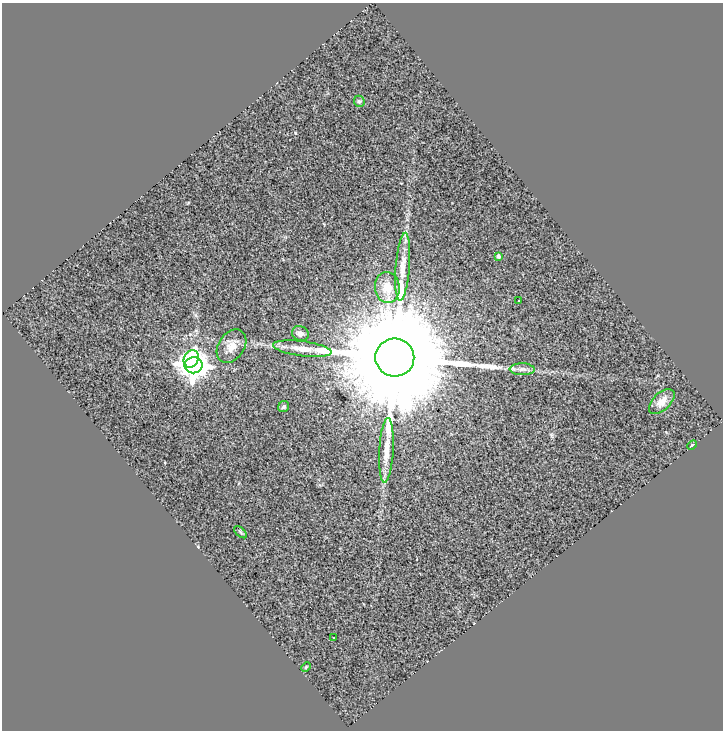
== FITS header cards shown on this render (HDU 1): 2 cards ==
NAXIS1  =                  721
NAXIS2  =                  728

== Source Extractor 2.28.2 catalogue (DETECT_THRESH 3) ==
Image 721 x 728 px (HDU 1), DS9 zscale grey, 1 PNG px = 1 image px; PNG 725 x 732 px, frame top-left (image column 1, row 728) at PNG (2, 3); each listed source drawn as its Kron ellipse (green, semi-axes under 4 px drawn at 4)
Background 0.784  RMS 0.33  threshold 0.977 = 3 sigma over >= 5 px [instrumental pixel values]
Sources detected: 19; all 19 listed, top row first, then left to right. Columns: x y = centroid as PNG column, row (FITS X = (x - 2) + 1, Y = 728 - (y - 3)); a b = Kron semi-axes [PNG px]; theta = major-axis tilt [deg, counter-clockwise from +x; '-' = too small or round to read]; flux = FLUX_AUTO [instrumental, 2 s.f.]
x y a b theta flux
359 101 6 5 - 43
498 256 3 3 - 52
403 267 34 7 86 320
387 288 15 12 -84 370
519 301 3 2 - 33
300 334 9 7 -24 89
231 346 18 13 55 250
302 349 29 7 -7 300
395 358 19 19 - 820000
191 359 9 7 61 1800
194 365 9 8 - 30000
522 369 12 6 -1 99
662 402 16 8 44 240
284 407 6 5 - 50
692 445 5 3 - 23
386 450 32 7 87 310
240 532 8 3 -42 28
333 638 3 3 - 83
306 667 5 3 - 19